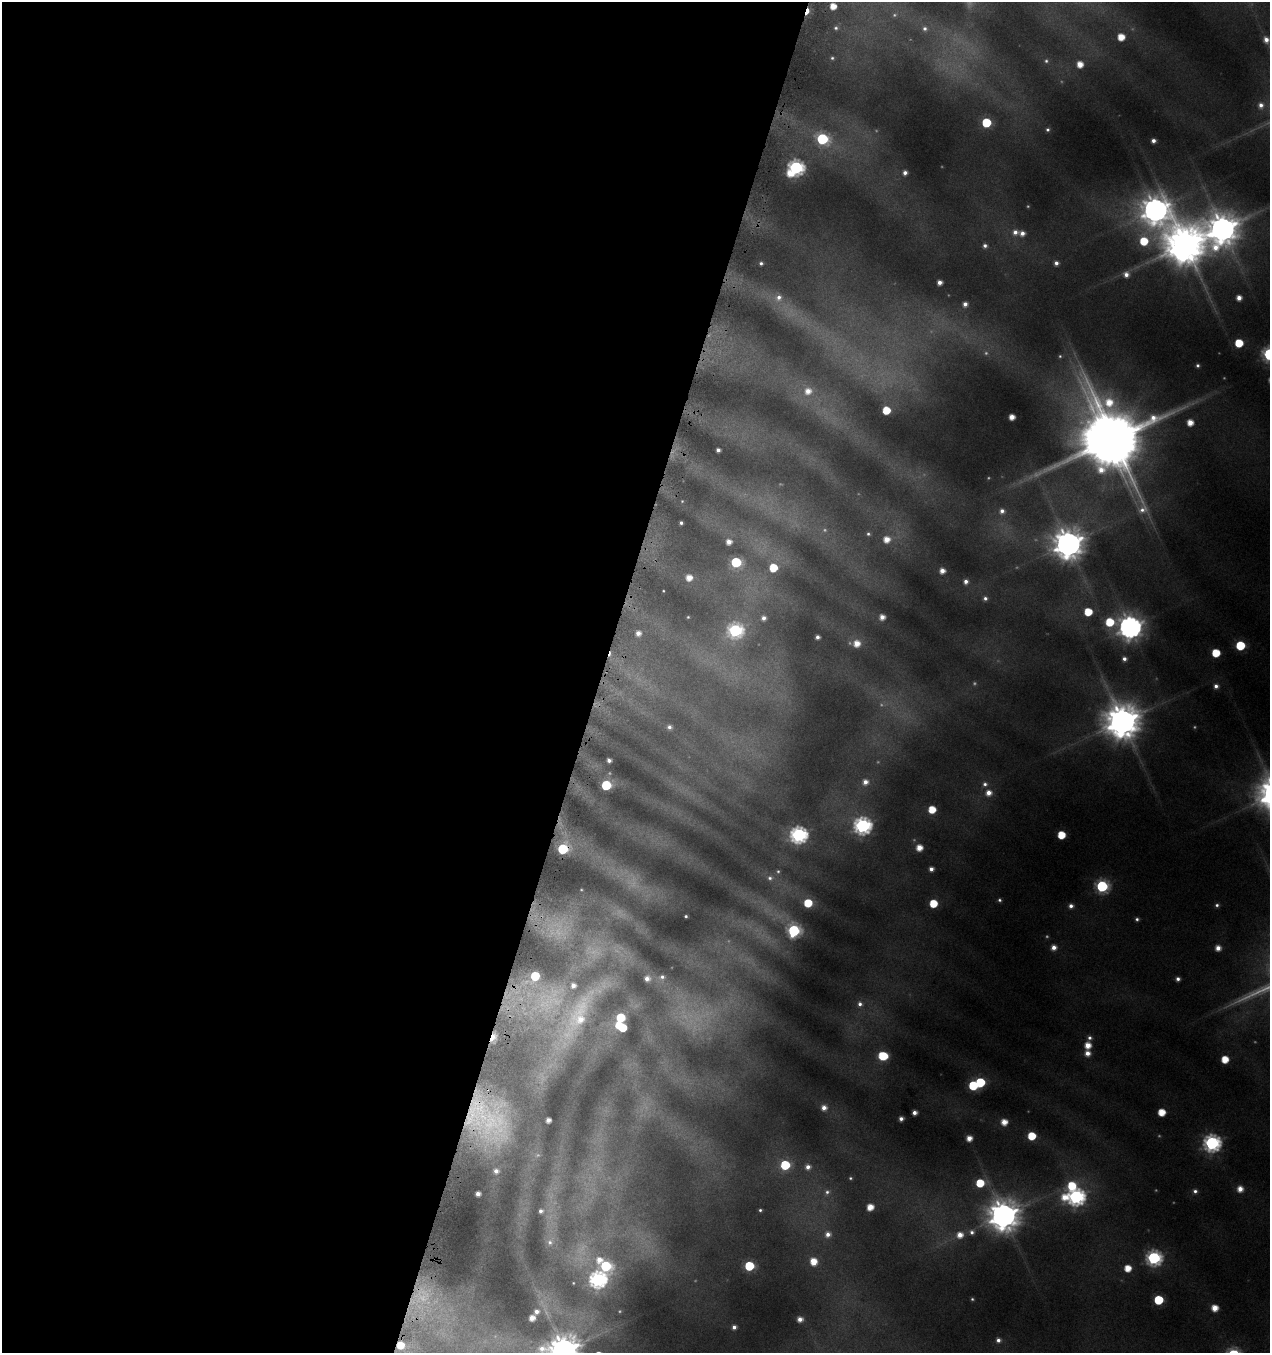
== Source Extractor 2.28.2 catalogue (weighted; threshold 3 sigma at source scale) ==
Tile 5 of 4 x 4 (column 1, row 2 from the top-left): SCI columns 225-1492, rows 2725-4075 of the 5617 x 5427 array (HDU 1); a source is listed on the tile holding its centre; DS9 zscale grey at full resolution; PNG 1272 x 1355 px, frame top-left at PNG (2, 2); no overlay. Shown black and unused: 47% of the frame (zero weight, under 4 of 8 exposures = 2% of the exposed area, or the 3 px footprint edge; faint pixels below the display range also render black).
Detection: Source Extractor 2.28.2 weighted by HDU 2 'WHT'; one run over the whole footprint, this tile lists its part. Background 0.0868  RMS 0.0096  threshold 0.0393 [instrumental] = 3 sigma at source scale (4.09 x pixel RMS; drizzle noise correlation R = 1.36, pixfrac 0.8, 0.0396/0.0396 arcsec/px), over >= 5 px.
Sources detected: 198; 39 too faint to see at this stretch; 2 inside a brighter object's white glare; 1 cosmic-ray / hot-pixel residue — not listed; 2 inside a brighter listed object's ellipse — not listed separately; the other 154 listed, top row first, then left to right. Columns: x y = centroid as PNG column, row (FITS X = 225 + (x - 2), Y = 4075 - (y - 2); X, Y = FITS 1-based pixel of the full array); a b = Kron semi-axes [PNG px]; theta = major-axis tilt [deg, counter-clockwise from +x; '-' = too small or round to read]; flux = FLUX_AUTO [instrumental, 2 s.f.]
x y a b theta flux
833 6 5 5 - 15
807 11 9 4 69 13
836 28 6 6 - 2.5
925 29 8 7 - 4.5
1121 37 6 6 - 20
1266 40 6 5 - 7.3
832 58 5 4 - 1.9
1046 61 6 5 - 2
1080 64 5 5 - 15
1261 105 8 8 - 7.2
986 123 6 6 - 60
1048 130 5 5 - 2.2
822 139 8 6 -23 130
1153 141 4 4 - 5
796 167 7 7 - 280
790 173 6 5 - 15
905 173 5 4 - 5
1155 210 19 12 68 1500
1222 229 12 12 - 2000
1015 232 8 7 - 7.3
1185 245 15 12 -10 4200
985 246 6 6 - 3.9
761 263 4 4 - 2.4
1056 263 5 5 - 4.9
1126 274 8 7 - 7.6
940 282 5 4 - 7
778 298 11 10 - 9.3
1239 298 5 5 - 8.7
965 304 6 5 - 5.7
1239 343 6 5 - 36
1198 365 3 3 - 2.1
808 391 9 9 - 13
886 410 5 5 - 32
1012 417 5 5 - 11
1190 422 6 6 - 14
1114 440 24 21 -54 8700
718 450 4 4 - 4.3
1002 511 7 7 - 6
681 523 4 3 - 2.6
868 534 5 4 - 2
887 539 7 7 - 13
729 542 5 5 - 8.8
1068 544 10 10 - 2100
736 562 6 6 - 87
773 568 6 6 - 34
942 571 6 5 - 9.1
689 577 6 5 - 13
966 581 6 5 - 5.2
663 591 3 2 - 0.8
985 598 5 5 - 3.4
1088 612 6 6 - 31
688 617 3 3 - 0.94
882 617 5 5 - 8.9
763 618 5 5 - 5.2
1110 622 8 7 - 40
1130 627 9 9 - 1100
735 630 8 7 - 200
638 633 6 5 - 7.5
817 637 4 4 - 4.7
857 643 8 7 - 15
1240 645 6 6 - 53
1216 653 6 6 - 34
1124 659 6 5 - 4.8
1216 686 6 5 - 5
1122 721 11 11 - 3000
669 727 5 5 - 3.8
609 760 4 4 - 4.7
865 782 6 5 - 7
985 784 7 7 - 4.4
606 785 6 6 - 79
988 793 7 7 - 10
932 809 5 5 - 27
862 826 8 7 - 360
799 835 8 7 - 350
1061 835 6 5 - 31
919 848 5 5 - 14
563 849 7 6 - 77
931 869 4 4 - 5.3
778 871 5 4 - 1.6
770 878 7 7 - 3.5
1102 886 7 7 - 150
999 900 5 5 - 2.5
808 903 6 6 - 38
933 903 6 5 - 34
1217 905 5 4 - 2.5
1071 906 6 5 - 5
686 916 3 3 - 1.7
1137 919 5 4 - 2.5
794 931 8 7 - 140
1054 947 6 6 - 7.8
1218 948 5 5 - 8.9
535 976 6 6 - 48
662 977 8 7 - 5.1
647 978 7 6 - 7.1
1178 979 4 4 - 4.2
860 1004 7 6 - 4.6
621 1018 7 6 - 58
575 1019 122 32 59 170
622 1028 5 5 - 30
493 1037 11 6 71 22
1089 1038 6 5 - 3.6
1088 1045 6 6 - 15
1087 1053 6 6 - 9.3
883 1056 7 6 - 52
1225 1059 5 5 - 23
980 1082 6 6 - 62
973 1086 6 5 - 60
824 1108 6 6 - 7.8
1162 1112 5 5 - 24
914 1113 4 4 - 6.1
488 1119 51 37 -53 170
901 1119 4 4 - 4.8
548 1120 4 4 - 8
1004 1122 6 5 - 14
1032 1136 6 6 - 32
969 1138 5 5 - 10
1212 1143 7 7 - 370
785 1165 6 6 - 69
808 1167 6 6 - 7.2
496 1171 5 5 - 5.3
850 1178 4 4 - 1.5
980 1183 7 6 - 36
1072 1186 9 7 27 38
1240 1189 5 5 - 11
1195 1191 5 5 - 3.7
827 1192 8 8 - 4.3
478 1194 4 4 - 6
1064 1197 11 8 -89 21
1076 1197 8 7 - 390
870 1207 6 5 - 16
760 1210 4 3 - 1.8
541 1211 6 5 - 4.2
1003 1215 11 10 - 2200
972 1232 7 7 - 4.9
828 1234 8 7 - 7.4
960 1235 8 7 - 12
550 1242 11 10 - 7.1
1154 1258 7 7 - 260
599 1260 7 6 - 9.8
813 1261 7 6 - 19
606 1266 7 6 - 100
749 1266 6 6 - 69
1128 1268 5 5 - 20
598 1280 8 7 - 340
573 1283 3 2 - 0.78
1158 1300 6 6 - 59
1215 1308 5 5 - 16
536 1311 6 5 - 5.9
532 1318 5 5 - 11
800 1319 5 5 - 7.8
734 1327 4 4 - 4.5
998 1340 4 4 - 4.3
400 1345 7 7 - 23
564 1351 13 11 21 2700
Overlapping masked pixels (flux is a lower limit): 6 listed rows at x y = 807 11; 563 849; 575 1019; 493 1037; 488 1119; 400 1345
Isophote crosses this tile's border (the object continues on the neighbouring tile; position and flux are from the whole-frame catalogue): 1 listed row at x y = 564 1351